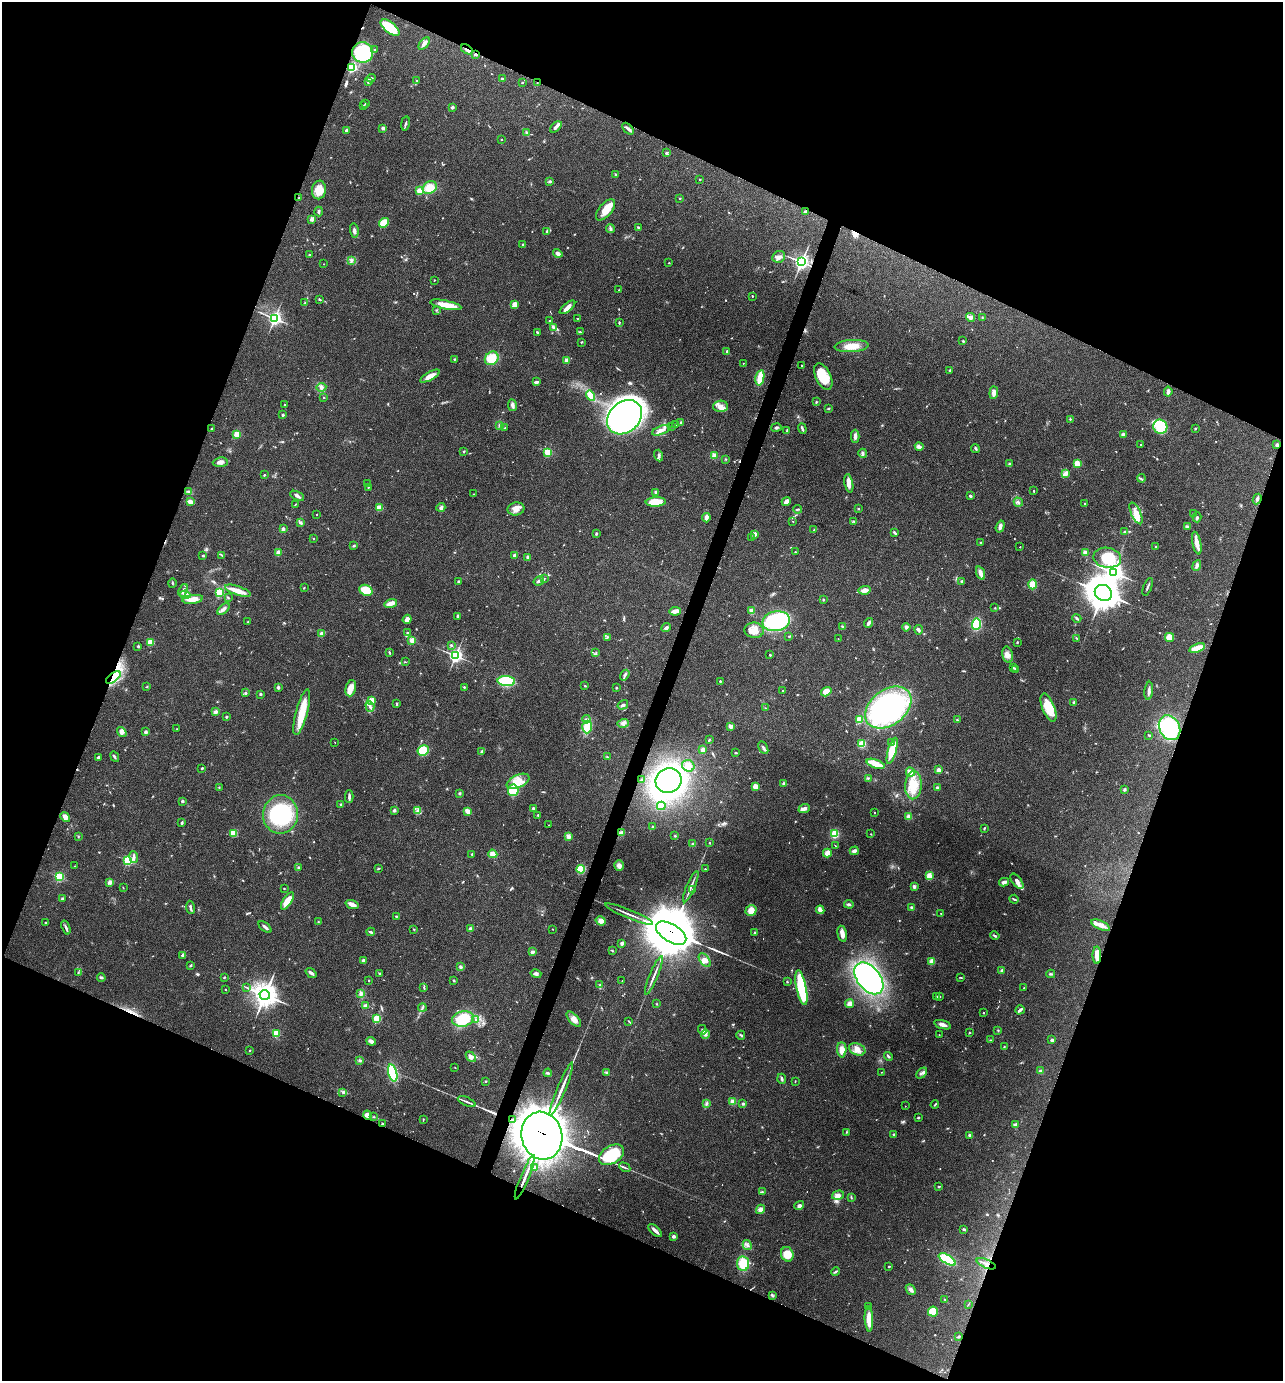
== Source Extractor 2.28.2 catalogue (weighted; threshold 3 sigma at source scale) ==
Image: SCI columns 140-5262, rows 6-5519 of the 5535 x 5521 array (HDU 1 of 3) = the unmasked area's bounding box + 8 px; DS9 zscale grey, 4 x 4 block average (1 PNG px = mean of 4 x 4 image px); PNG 1285 x 1383 px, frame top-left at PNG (2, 2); each listed source drawn as its Kron ellipse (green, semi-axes under 4 px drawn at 4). Shown black and unused: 43% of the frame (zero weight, under 3 of 4 exposures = <1% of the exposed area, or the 3 px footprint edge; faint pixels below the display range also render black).
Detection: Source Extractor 2.28.2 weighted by HDU 2 'WHT'. Background 0.165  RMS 0.0072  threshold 0.0322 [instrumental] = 3 sigma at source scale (4.5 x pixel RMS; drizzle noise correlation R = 1.50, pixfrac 1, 0.05/0.05 arcsec/px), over >= 5 px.
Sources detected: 748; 5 too faint to see at this stretch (4 x 4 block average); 13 inside a brighter object's white glare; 5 cosmic-ray / hot-pixel residue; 8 long thin detections or spike segments (spike, bleed or trail) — neither listed nor drawn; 4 coinciding with a brighter row at this scale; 31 inside a brighter listed object's ellipse — not listed separately; of the other 682, all 500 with FLUX_AUTO >= 2.04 (the completeness limit of this list) listed and drawn (182 fainter detections not listed), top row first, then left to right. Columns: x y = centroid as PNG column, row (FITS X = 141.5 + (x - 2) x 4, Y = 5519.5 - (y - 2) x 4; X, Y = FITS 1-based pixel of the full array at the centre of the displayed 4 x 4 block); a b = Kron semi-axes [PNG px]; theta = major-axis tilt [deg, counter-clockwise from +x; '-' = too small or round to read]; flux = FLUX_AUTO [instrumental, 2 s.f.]
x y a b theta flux
390 28 11 5 -39 170
424 44 7 3 48 18
467 49 6 2 -32 7.2
375 50 2 2 - 6.4
363 52 10 10 - 280
476 54 4 2 - 7.2
352 67 2 2 - 620
371 78 4 3 - 6.6
502 79 2 2 - 14
417 81 3 2 - 3.4
368 82 2 2 - 26
522 82 2 2 - 2.5
537 83 2 2 - 2.4
365 104 3 2 - 2.2
364 106 2 2 - 2.8
452 107 2 2 - 34
406 123 7 2 81 5.5
556 127 7 2 42 16
383 128 2 2 - 34
628 129 7 3 -48 12
346 130 3 2 - 7.7
526 133 4 2 - 4.3
501 139 2 2 - 5
666 153 3 2 - 5.1
616 175 3 2 - 5.6
700 179 2 2 - 2.3
550 181 3 2 - 7.5
430 188 7 6 - 67
319 190 9 7 81 63
420 191 2 2 - 210
299 198 2 2 - 7.9
680 198 2 2 - 3.3
606 210 13 6 50 56
319 212 5 2 - 6.7
805 212 2 2 - 28
312 219 2 2 - 82
384 223 5 4 - 69
638 227 3 2 - 5.4
610 229 5 2 - 7.9
354 230 7 3 -83 10
547 231 4 3 - 5.8
523 244 2 2 - 12
558 253 5 3 - 15
309 255 2 2 - 4.9
779 257 6 5 - 19
351 260 3 3 - 6.7
801 262 3 3 - 1200
669 263 2 2 - 4.4
324 264 2 2 - 2.1
434 280 3 2 - 2.1
619 290 3 2 - 3.2
752 296 2 2 - 4
320 300 3 2 - 3.3
305 303 3 2 - 3
515 304 4 4 - 25
446 305 16 4 -11 67
567 307 9 3 38 26
436 310 2 2 - 2.3
971 317 4 4 - 13
982 317 2 2 - 2.4
275 318 3 3 - 1100
577 318 2 2 - 2.3
550 320 2 2 - 3.1
619 322 3 2 - 2.9
553 327 4 3 - 7.3
537 332 2 2 - 5.4
580 332 2 2 - 2.5
963 341 3 2 - 2.8
581 342 2 2 - 3.8
852 346 17 6 3 59
727 352 3 3 - 5.5
492 358 7 6 - 81
454 359 2 2 - 2.8
567 360 2 2 - 98
743 363 2 2 - 3.9
801 366 2 2 - 3.1
950 370 2 2 - 2.7
430 376 11 3 29 37
823 377 14 7 -65 120
760 378 8 3 79 100
536 382 4 2 - 12
321 387 5 4 - 12
1168 392 5 2 - 15
994 393 6 3 86 25
591 396 5 4 - 43
324 398 2 2 - 3.8
816 402 3 2 - 4.4
284 404 2 2 - 3.4
512 405 6 3 -82 17
720 406 7 5 3 27
828 409 3 2 - 4.5
283 415 2 2 - 23
624 417 19 15 42 1200
1070 419 2 2 - 3.4
681 423 3 2 - 6.6
676 424 3 2 - 3.2
500 425 3 3 - 6.7
672 426 3 2 - 2.2
505 427 3 2 - 2.3
1160 427 7 7 - 140
776 428 5 3 - 7.3
1196 428 2 2 - 2.1
211 429 2 2 - 8
802 429 5 2 - 7.8
661 430 9 4 20 23
787 430 3 2 - 5.3
237 434 2 2 - 150
1123 434 4 3 - 7.9
855 436 6 3 89 17
1141 444 2 2 - 7.1
1277 445 3 3 - 13
919 447 4 4 - 12
975 448 4 2 - 6.2
464 451 2 2 - 3.9
547 452 2 2 - 300
863 453 4 3 - 9.4
714 455 4 4 - 13
659 456 6 2 -71 7.2
725 459 2 2 - 2.2
220 462 7 4 6 18
1009 464 2 2 - 5
1077 464 2 2 - 200
1065 474 4 3 - 22
264 475 3 2 - 3.8
1141 478 4 2 - 5
849 483 9 4 -79 27
367 484 2 2 - 2.9
368 487 2 2 - 3.7
1034 491 4 2 - 3.6
189 492 4 3 - 12
656 492 3 3 - 6.2
474 494 2 2 - 2.2
297 496 7 3 -27 14
970 496 3 2 - 8.7
1257 499 5 3 - 9.8
190 502 4 2 - 32
656 502 10 4 3 93
786 502 4 3 - 26
1018 502 5 2 - 8.7
296 504 3 2 - 3.3
1085 504 2 2 - 6.8
441 507 4 3 - 9.9
379 508 4 4 - 34
516 509 8 6 11 30
797 509 4 2 - 4.4
858 509 3 2 - 3
1136 513 11 4 -66 48
1193 514 3 2 - 3.7
317 515 2 2 - 5.9
1197 517 5 3 - 6.7
706 518 4 3 - 24
793 521 2 2 - 2.8
854 521 3 2 - 3.7
301 523 3 2 - 5.8
1000 527 6 3 72 20
1187 527 3 3 - 9.2
283 529 2 2 - 44
814 530 2 2 - 2.2
1124 531 3 2 - 3.4
895 533 4 2 - 9.4
596 534 2 2 - 5.8
754 534 2 2 - 74
313 538 2 2 - 6.6
752 538 2 2 - 5.7
981 542 2 2 - 2.6
1197 543 11 3 -78 47
354 546 3 2 - 5.5
1020 547 2 2 - 3.2
1156 547 2 2 - 2.4
795 552 2 2 - 3.8
278 553 3 3 - 20
1085 553 4 3 - 12
222 555 3 2 - 3
514 555 2 2 - 43
203 556 3 2 - 4
528 557 3 3 - 8.7
1107 558 14 10 -10 130
1197 565 5 3 - 11
1113 572 4 3 - 1800
980 573 7 2 -70 37
544 578 2 2 - 2.4
458 581 2 2 - 6.1
539 581 5 2 - 13
962 581 2 2 - 26
172 583 4 2 - 3.9
1033 584 5 4 - 51
304 587 2 2 - 2.9
1148 587 9 2 69 8.9
183 590 7 2 68 9
366 590 7 5 -22 86
865 590 6 3 11 27
238 591 13 4 -19 45
219 593 2 2 - 310
1103 593 9 7 -32 6600
185 595 5 4 - 16
228 598 2 2 - 2.2
193 599 10 4 8 47
823 600 3 2 - 3.4
391 603 6 3 17 43
995 608 2 2 - 2.5
224 609 7 3 42 15
675 611 5 3 - 31
751 611 4 3 - 25
458 616 2 2 - 35
1077 618 5 2 - 5.8
407 619 5 3 - 21
776 621 13 10 9 370
248 622 2 2 - 2.4
869 623 5 2 - 17
976 624 6 4 88 110
842 626 3 2 - 5.8
906 627 4 3 - 12
666 628 5 3 - 11
754 630 9 7 -9 42
919 630 5 2 - 7.2
407 632 2 2 - 3.8
322 634 3 2 - 33
789 636 2 2 - 4.7
1170 637 4 4 - 51
607 638 3 2 - 2.5
1076 638 2 2 - 2.5
838 639 2 2 - 2.4
412 640 2 2 - 160
150 642 2 2 - 170
1017 642 2 2 - 3.7
451 645 2 2 - 16
138 646 3 2 - 4.7
1197 648 8 3 19 60
596 652 2 2 - 2.7
389 653 4 2 - 4
770 655 2 2 - 15
1007 655 8 5 -77 24
456 656 3 3 - 870
405 662 2 2 - 2.1
1014 668 3 2 - 3.5
1015 670 2 2 - 2.9
625 675 6 2 55 7.8
113 677 9 4 38 32
506 681 9 5 -4 230
720 681 2 2 - 7.8
585 686 2 2 - 3.6
147 687 2 2 - 2.1
278 687 3 2 - 9.8
464 687 2 2 - 15
351 688 8 5 74 44
616 688 2 2 - 3.6
783 691 2 2 - 8
1149 691 9 2 84 13
826 692 5 4 - 34
245 693 3 3 - 5.2
260 694 2 2 - 6.2
371 701 2 2 - 150
1074 703 3 2 - 4.1
397 704 3 2 - 7
623 705 6 3 34 8
370 706 5 3 - 13
765 708 2 2 - 2.6
888 708 26 17 38 900
1048 708 15 6 -68 99
216 712 3 2 - 13
302 712 23 6 75 110
226 717 2 2 - 19
586 719 4 2 - 6.6
859 720 2 2 - 230
957 720 3 2 - 3.5
623 723 6 4 17 15
731 726 3 2 - 22
587 727 6 5 - 100
1170 728 13 10 -62 360
177 729 2 2 - 2.1
122 732 5 4 - 24
146 732 2 2 - 38
1149 735 3 2 - 3.6
709 740 3 2 - 4.6
335 742 2 2 - 2.2
891 743 2 2 - 2.7
862 744 4 3 - 42
763 748 7 2 -61 9.3
703 750 4 4 - 16
423 751 6 5 - 95
892 751 13 3 74 120
482 752 4 3 - 10
736 753 2 2 - 2.6
98 757 3 2 - 8.1
115 757 5 2 - 6.7
607 757 4 2 - 4.2
876 764 9 4 -19 49
688 766 6 5 - 43
202 768 2 2 - 5.2
938 770 2 2 - 75
910 772 5 3 - 34
868 778 2 2 - 2.6
642 780 2 2 - 11
518 781 12 6 25 54
669 781 13 12 - 830
784 784 3 3 - 9.5
913 785 14 8 87 79
219 787 2 2 - 2.3
755 787 4 3 - 30
937 788 2 2 - 6.7
513 790 6 5 - 150
1124 790 3 2 - 6.2
460 793 2 2 - 8
349 797 6 2 88 12
182 801 3 3 - 7
341 804 3 3 - 4.4
661 806 4 3 - 48
533 808 3 2 - 4.5
804 809 6 3 21 18
394 810 3 3 - 6
418 811 3 3 - 7.8
467 811 4 2 - 28
874 813 2 2 - 6.3
280 814 19 17 87 370
538 815 2 2 - 12
65 817 5 4 - 24
909 817 2 2 - 130
182 823 4 2 - 5.9
549 825 2 2 - 2.1
652 827 2 2 - 3.1
984 828 3 2 - 4.2
233 833 4 3 - 61
622 833 4 3 - 15
835 834 4 3 - 70
871 834 2 2 - 2.1
568 836 3 3 - 24
675 836 3 2 - 4
78 837 2 2 - 2
710 843 2 2 - 2.3
692 844 3 3 - 6
835 846 3 2 - 2.4
854 851 4 3 - 13
827 853 4 3 - 29
472 854 2 2 - 3
493 854 4 3 - 30
134 857 6 3 -82 12
128 860 2 2 - 550
75 866 3 2 - 2.7
619 866 5 5 - 20
298 867 2 2 - 5.9
378 869 3 2 - 3.5
581 869 4 4 - 84
705 869 2 2 - 2.4
929 876 2 2 - 200
59 877 2 2 - 440
1017 881 9 4 -54 23
110 882 3 2 - 17
1004 882 5 3 - 16
691 887 17 2 66 18
914 887 3 3 - 11
123 888 2 2 - 2.3
284 889 2 2 - 2.1
693 890 2 2 - 8
62 899 3 2 - 8.7
1014 899 5 2 - 6.8
287 901 10 4 57 59
352 904 6 3 -20 26
849 904 5 3 - 7.9
190 907 6 2 -82 9.3
912 907 3 2 - 7.9
751 910 6 5 - 34
820 910 4 3 - 27
941 913 2 2 - 2
629 914 26 2 -23 22
396 916 2 2 - 9.8
601 921 5 4 - 25
45 922 2 2 - 2.9
318 922 2 2 - 2.4
1101 925 10 4 -25 32
265 927 8 3 -40 12
66 928 7 2 -70 9.4
413 929 2 2 - 2.3
470 929 2 2 - 49
552 929 2 2 - 2.1
371 932 4 2 - 8.3
755 932 2 2 - 2.2
671 933 17 8 -31 14000
842 934 8 3 -78 27
995 936 5 2 - 5.9
622 943 2 2 - 45
612 951 3 2 - 3.7
532 952 4 3 - 10
183 955 2 2 - 42
1097 955 9 3 -90 40
705 960 8 4 -52 26
364 961 4 3 - 14
932 961 2 2 - 130
190 965 2 2 - 5.5
460 967 3 3 - 7.4
1002 970 2 2 - 33
78 973 2 2 - 2.5
311 973 6 2 -37 14
380 974 3 2 - 5.5
536 974 5 2 - 8.1
1051 974 4 2 - 5.2
654 975 21 2 67 19
101 977 4 2 - 5.8
224 977 3 2 - 3.4
961 977 4 2 - 3
869 978 18 11 -51 820
369 980 2 2 - 2.3
454 980 2 2 - 12
622 981 2 2 - 3.1
787 982 2 2 - 3.1
600 984 3 2 - 3.4
246 987 2 2 - 2.1
424 987 2 2 - 3.2
801 988 18 5 -78 310
1024 988 2 2 - 2.7
225 989 2 2 - 2.3
361 994 4 3 - 9.7
265 995 5 5 - 3700
937 997 3 2 - 2.8
939 997 2 2 - 5.1
657 1004 2 2 - 2.1
849 1004 4 3 - 25
366 1005 4 2 - 14
422 1008 4 2 - 5.8
1020 1010 5 2 - 12
983 1013 2 2 - 2.9
377 1019 2 2 - 260
463 1019 11 7 12 140
574 1019 9 4 -47 28
476 1020 3 2 - 3.1
629 1021 3 2 - 2.6
943 1025 8 3 -17 18
702 1030 5 2 - 9.2
998 1030 3 2 - 2.5
969 1033 2 2 - 3.7
276 1034 2 2 - 220
705 1034 4 3 - 11
741 1035 4 2 - 5.6
939 1035 2 2 - 2.1
990 1040 2 2 - 2.5
1052 1040 2 2 - 37
371 1041 5 3 - 16
1004 1047 2 2 - 3.2
857 1049 8 6 -21 29
250 1050 2 2 - 2.7
842 1050 7 5 -88 36
471 1057 6 4 -49 20
888 1057 4 2 - 6.2
360 1060 3 2 - 6.8
455 1068 2 2 - 2.2
1041 1071 3 2 - 9.3
882 1072 2 2 - 2.2
393 1073 9 4 -74 160
548 1073 4 2 - 5.1
607 1073 3 2 - 7.3
922 1073 6 2 46 11
782 1079 5 3 - 8.7
486 1081 2 2 - 5.3
795 1081 3 2 - 2.2
561 1089 29 2 67 46
343 1092 2 2 - 14
467 1102 9 2 -24 11
733 1102 2 2 - 160
706 1104 3 2 - 5.1
743 1104 3 2 - 6.1
935 1105 4 2 - 4.6
905 1106 2 2 - 2.6
368 1115 5 4 - 32
374 1117 2 2 - 2.5
918 1117 3 2 - 4.3
423 1119 3 2 - 2.3
513 1120 3 2 - 380
382 1124 2 2 - 8.6
1015 1125 4 3 - 14
847 1132 2 2 - 2.6
894 1135 3 2 - 7.1
970 1135 2 2 - 31
542 1136 24 20 -77 24000
611 1155 13 9 31 190
534 1167 3 3 - 4.7
625 1167 6 2 -30 4.8
525 1177 24 2 68 39
939 1186 3 2 - 4
762 1192 3 2 - 3.8
838 1195 6 4 16 22
851 1197 2 2 - 2.8
799 1206 5 3 - 12
760 1209 5 4 - 17
964 1229 4 2 - 5.7
655 1230 8 2 -41 21
673 1236 2 2 - 32
747 1245 5 3 - 12
787 1254 7 6 - 50
947 1259 9 4 -31 160
743 1264 7 6 - 84
986 1264 10 2 -23 17
889 1266 2 2 - 11
835 1271 4 2 - 5.9
911 1290 6 3 -49 15
772 1296 3 2 - 5
945 1300 4 2 - 4
968 1304 2 2 - 2.2
869 1307 3 2 - 2.2
933 1312 5 5 - 120
869 1319 12 4 -87 62
958 1337 2 2 - 2.4
Overlapping masked pixels (flux is a lower limit): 12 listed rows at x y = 467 49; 476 54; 537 83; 1277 445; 113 677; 671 933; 1097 955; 513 1120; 382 1124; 542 1136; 525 1177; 986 1264
Diffuse or blended objects may show on this block-average render without a row.